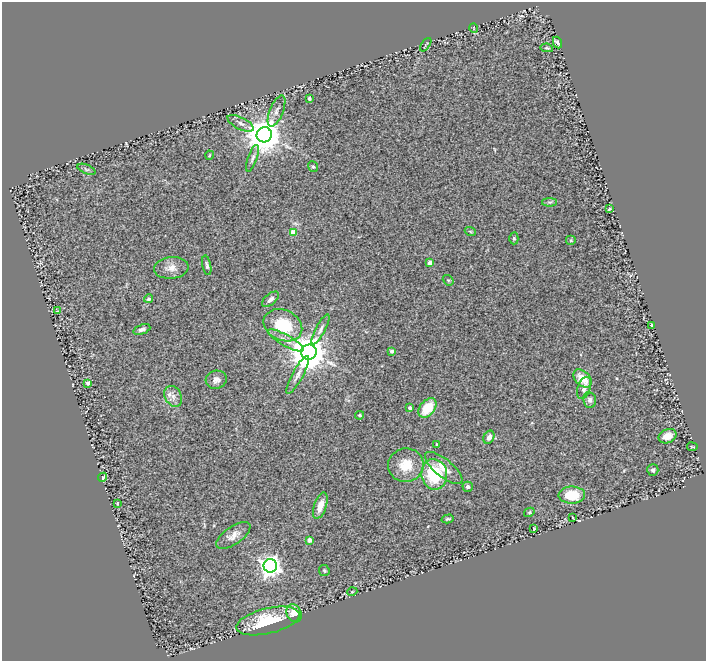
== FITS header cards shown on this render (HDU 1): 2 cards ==
NAXIS1  =                  704
NAXIS2  =                  659

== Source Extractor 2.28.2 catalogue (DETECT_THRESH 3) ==
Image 704 x 659 px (HDU 1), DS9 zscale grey, 1 PNG px = 1 image px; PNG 708 x 663 px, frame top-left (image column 1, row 659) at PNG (2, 2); each listed source drawn as its Kron ellipse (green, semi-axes under 4 px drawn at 4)
Background 0.889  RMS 0.096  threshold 0.288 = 3 sigma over >= 5 px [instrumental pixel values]
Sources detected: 66; all 66 listed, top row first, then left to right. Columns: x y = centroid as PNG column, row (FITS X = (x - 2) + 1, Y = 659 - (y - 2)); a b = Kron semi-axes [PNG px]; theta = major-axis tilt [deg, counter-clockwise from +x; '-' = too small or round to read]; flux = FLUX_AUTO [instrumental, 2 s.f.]
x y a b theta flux
474 28 5 3 - 4.6
557 43 6 3 -66 19
426 45 8 3 54 6.4
547 48 6 4 -10 9.2
309 98 4 3 - 21
276 111 16 6 68 33
241 123 14 6 -27 30
264 135 7 7 - 17000
210 155 5 3 - 4.9
252 158 14 4 70 23
313 167 6 5 - 10
86 169 9 4 -22 12
550 202 7 4 0 13
609 209 3 3 - 150
470 231 5 3 - 6.5
293 232 4 4 - 110
514 238 6 4 -89 10
571 240 5 5 - 8.9
430 263 4 4 - 58
207 265 10 4 -79 14
171 268 17 11 6 57
448 280 6 4 -40 8.3
149 299 4 4 - 14
270 299 10 5 41 26
58 311 4 2 - 5.1
283 325 20 15 -25 290
651 325 3 3 - 99
142 329 9 5 22 21
321 329 17 5 62 27
286 341 20 5 -29 50
392 351 3 3 - 19
309 352 7 7 - 19000
298 375 21 5 61 39
583 378 11 7 -43 100
216 380 10 9 - 32
88 383 4 4 - 24
584 388 11 6 71 35
173 396 11 8 -62 38
590 400 8 6 -81 22
410 408 3 3 - 22
427 408 11 7 50 150
360 415 4 3 - 8.3
668 436 9 7 24 53
489 437 7 5 63 30
437 444 3 2 - 8.7
692 447 5 2 - 5.7
406 465 18 16 10 130
444 468 23 9 -39 82
653 470 6 5 - 14
434 474 15 13 -81 320
102 477 5 4 - 20
468 487 5 5 - 14
572 495 13 8 1 170
117 503 3 2 - 6.5
320 506 14 6 72 66
529 512 5 4 - 9
572 517 3 2 - 4.3
448 519 6 3 15 9.1
534 529 3 3 - 31
233 535 20 9 34 53
309 540 4 4 - 44
270 566 7 6 - 4200
324 571 6 5 - 10
352 592 5 3 - 4.9
294 613 9 7 -66 110
268 621 32 12 14 310